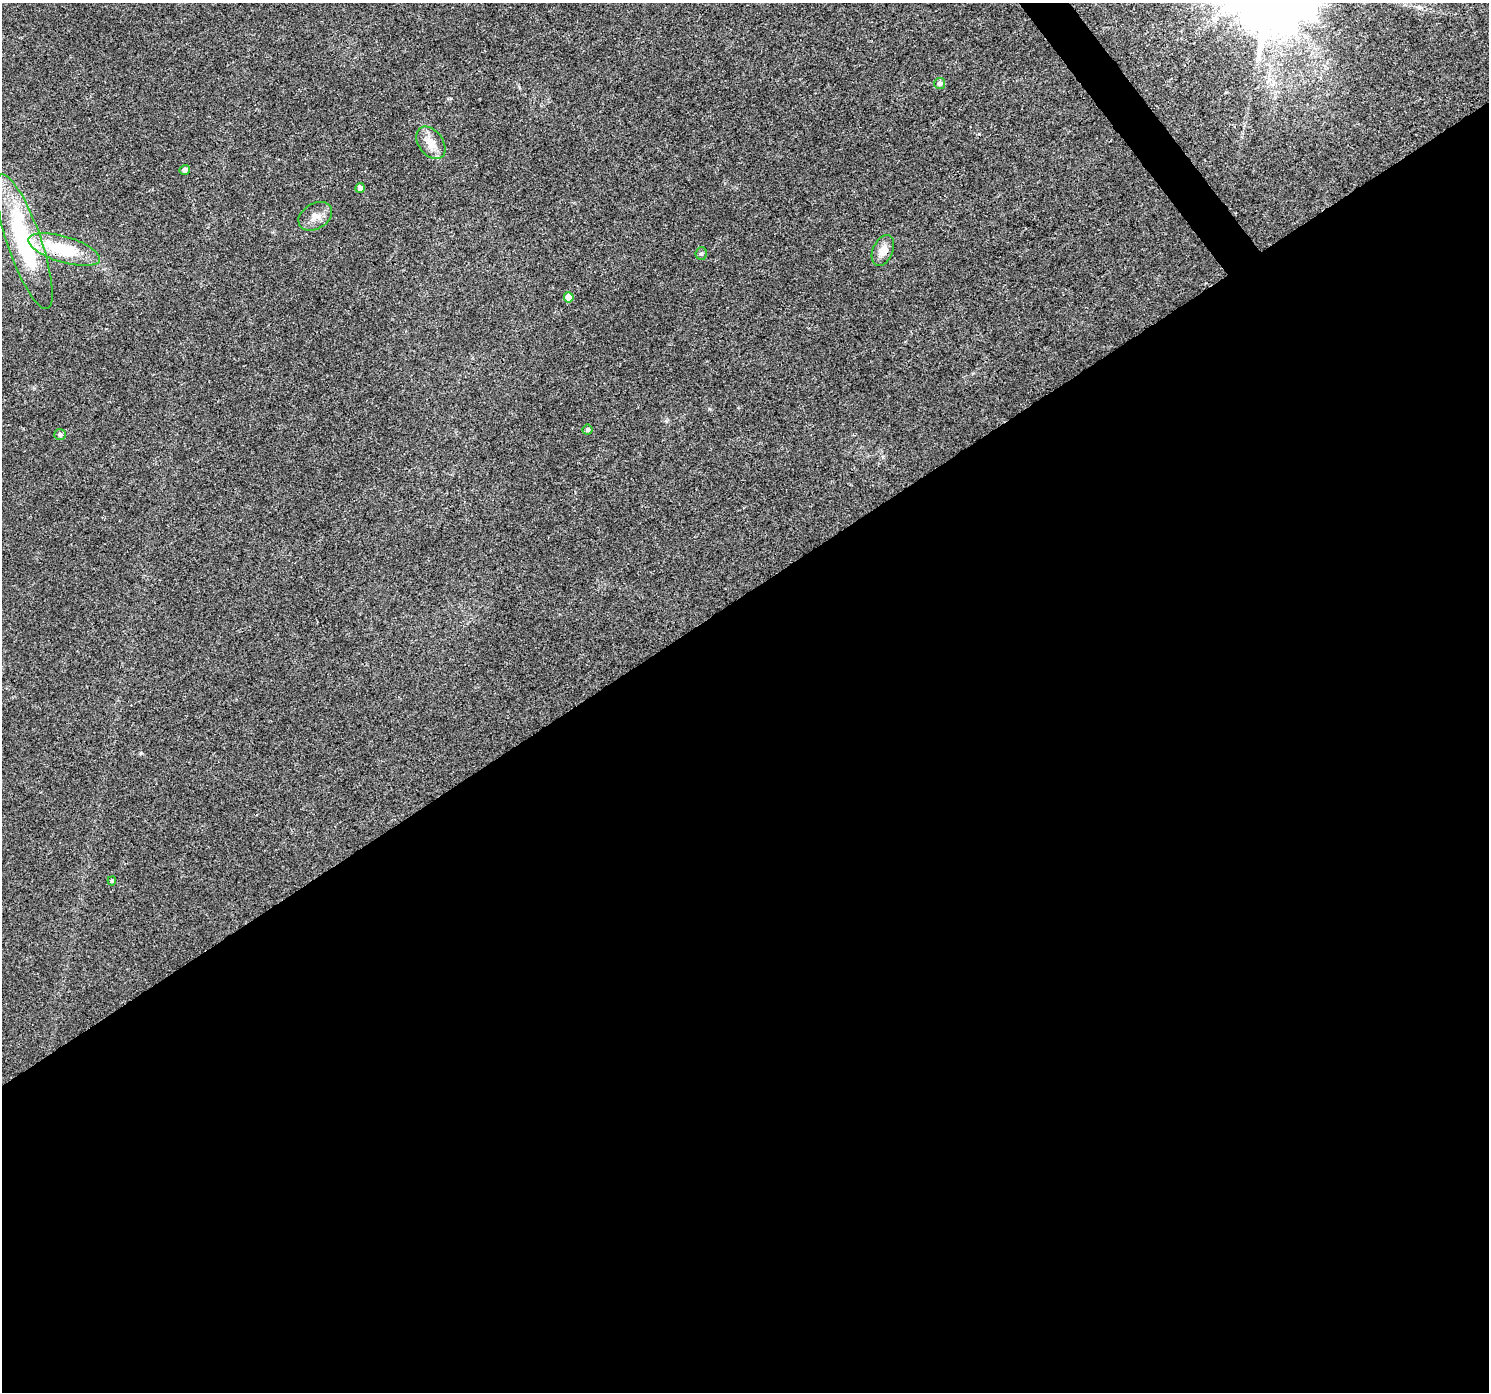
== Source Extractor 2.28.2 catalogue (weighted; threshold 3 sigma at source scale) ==
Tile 15 of 4 x 4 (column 3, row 4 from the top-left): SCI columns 2977-4463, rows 192-1581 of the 5949 x 5879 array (HDU 1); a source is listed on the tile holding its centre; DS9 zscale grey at full resolution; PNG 1491 x 1394 px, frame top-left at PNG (2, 3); each listed source drawn as its Kron ellipse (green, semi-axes under 4 px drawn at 4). Shown black and unused: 58% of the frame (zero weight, under 3 of 4 exposures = <1% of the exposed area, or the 3 px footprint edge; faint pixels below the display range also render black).
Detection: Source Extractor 2.28.2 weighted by HDU 2 'WHT'; one run over the whole footprint, this tile lists its part. Background 0.0257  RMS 0.003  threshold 0.0135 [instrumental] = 3 sigma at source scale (4.5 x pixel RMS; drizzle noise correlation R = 1.50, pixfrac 1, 0.0396/0.0396 arcsec/px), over >= 5 px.
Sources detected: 13; all 13 listed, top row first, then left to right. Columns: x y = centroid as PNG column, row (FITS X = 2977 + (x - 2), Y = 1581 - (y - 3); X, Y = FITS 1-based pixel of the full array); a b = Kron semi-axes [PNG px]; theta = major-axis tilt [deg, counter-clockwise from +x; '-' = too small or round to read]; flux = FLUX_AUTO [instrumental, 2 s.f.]
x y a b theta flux
940 83 5 5 - 1.1
431 143 18 12 -53 3.6
185 170 5 4 - 0.96
360 188 5 4 - 1.4
315 216 18 12 32 2.8
24 242 71 17 -71 36
64 250 37 13 -16 15
883 251 16 10 67 2.7
701 253 6 5 - 0.55
569 297 5 5 - 4
587 430 5 5 - 0.73
60 435 6 5 - 0.76
112 881 4 4 - 0.44
Overlapping masked pixels (flux is a lower limit): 1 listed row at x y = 64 250